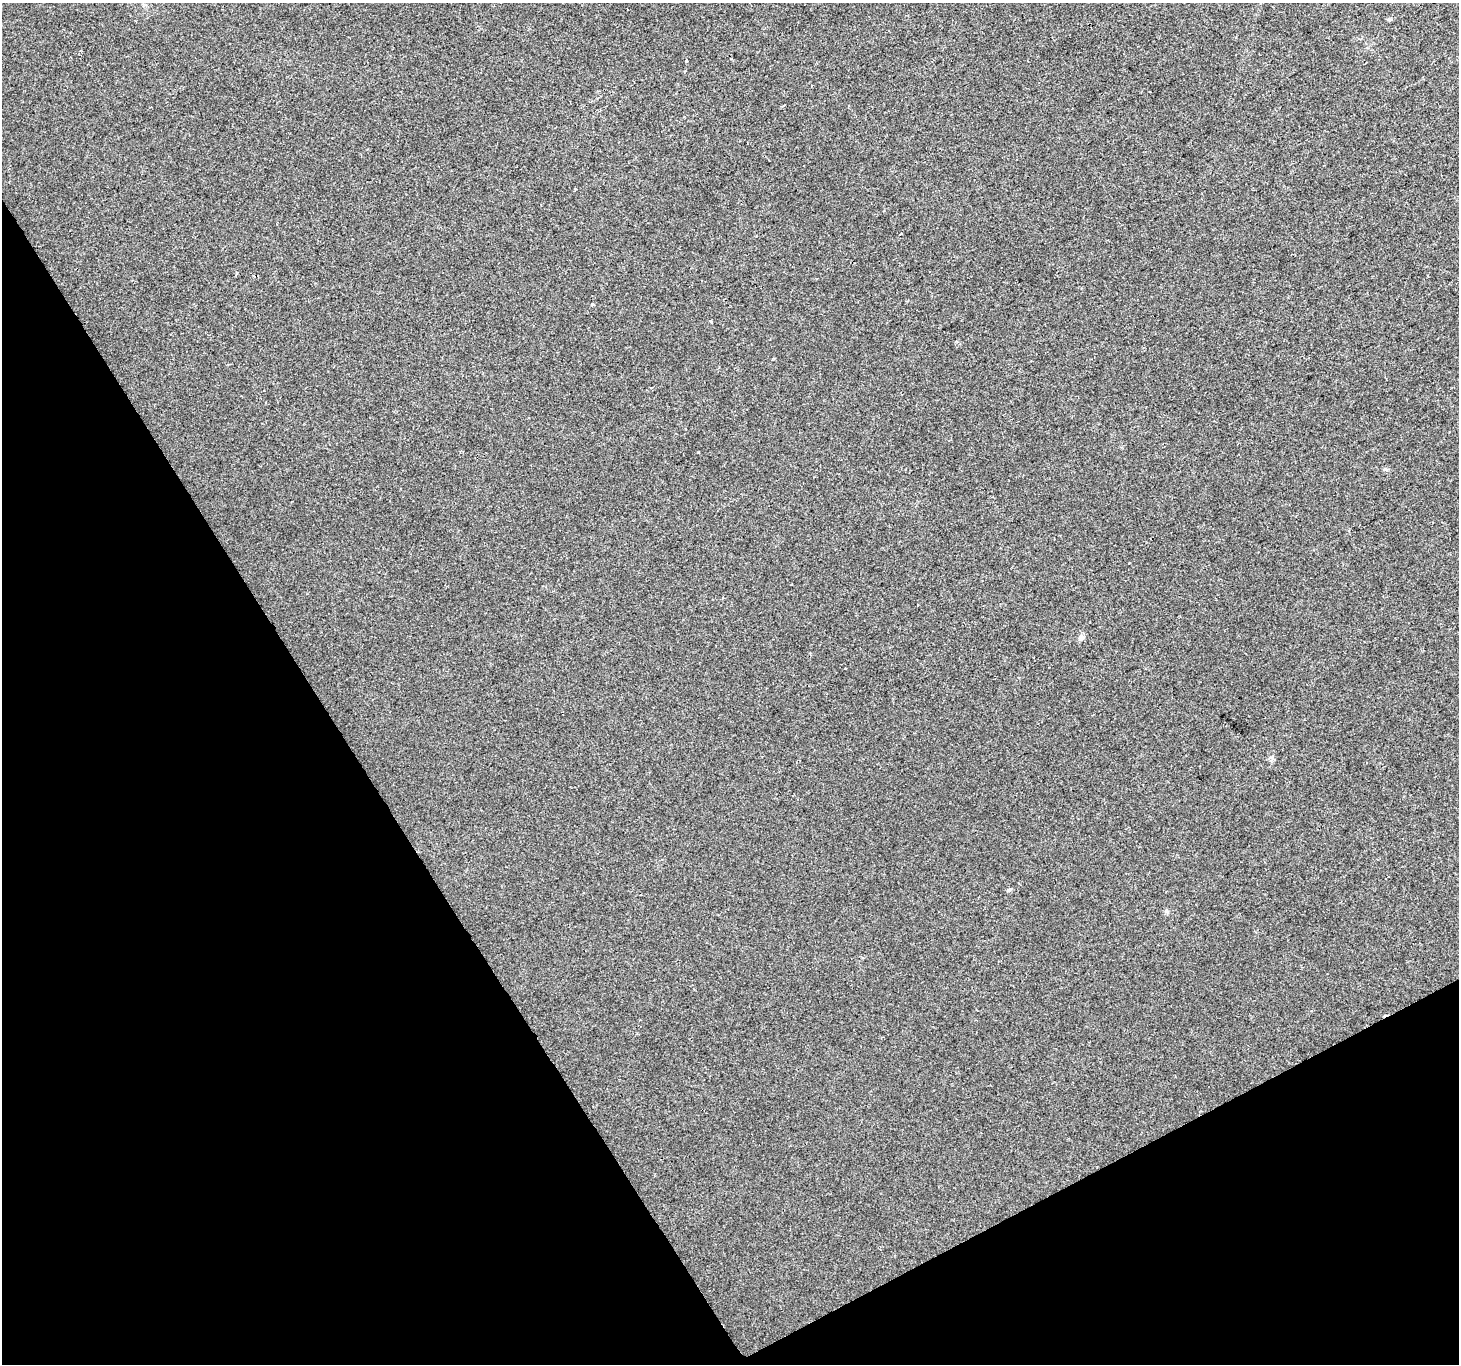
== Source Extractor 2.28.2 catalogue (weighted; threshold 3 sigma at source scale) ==
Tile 14 of 4 x 4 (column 2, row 4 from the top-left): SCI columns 1460-2916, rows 170-1531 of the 5830 x 5725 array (HDU 1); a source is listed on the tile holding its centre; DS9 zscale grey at full resolution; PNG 1461 x 1366 px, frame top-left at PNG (2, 3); no overlay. Shown black and unused: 29% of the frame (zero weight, under 2 of 3 exposures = <1% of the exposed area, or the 3 px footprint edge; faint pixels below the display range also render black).
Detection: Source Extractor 2.28.2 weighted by HDU 2 'WHT'; one run over the whole footprint, this tile lists its part. Background 0.00705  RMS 0.0048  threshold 0.0216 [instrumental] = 3 sigma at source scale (4.5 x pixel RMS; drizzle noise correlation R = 1.50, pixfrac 1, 0.0396/0.0396 arcsec/px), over >= 5 px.
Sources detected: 6; all 6 listed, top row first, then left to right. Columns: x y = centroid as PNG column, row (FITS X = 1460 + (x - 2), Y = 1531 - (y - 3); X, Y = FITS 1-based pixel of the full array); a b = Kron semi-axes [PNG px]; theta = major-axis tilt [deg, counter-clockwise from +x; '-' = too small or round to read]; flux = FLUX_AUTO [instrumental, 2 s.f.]
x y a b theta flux
686 61 3 3 - 2.2
710 321 3 3 - 1.5
1386 469 8 3 -31 0.7
1081 638 8 7 - 1.8
1009 890 7 3 36 0.64
1166 911 6 5 - 0.81